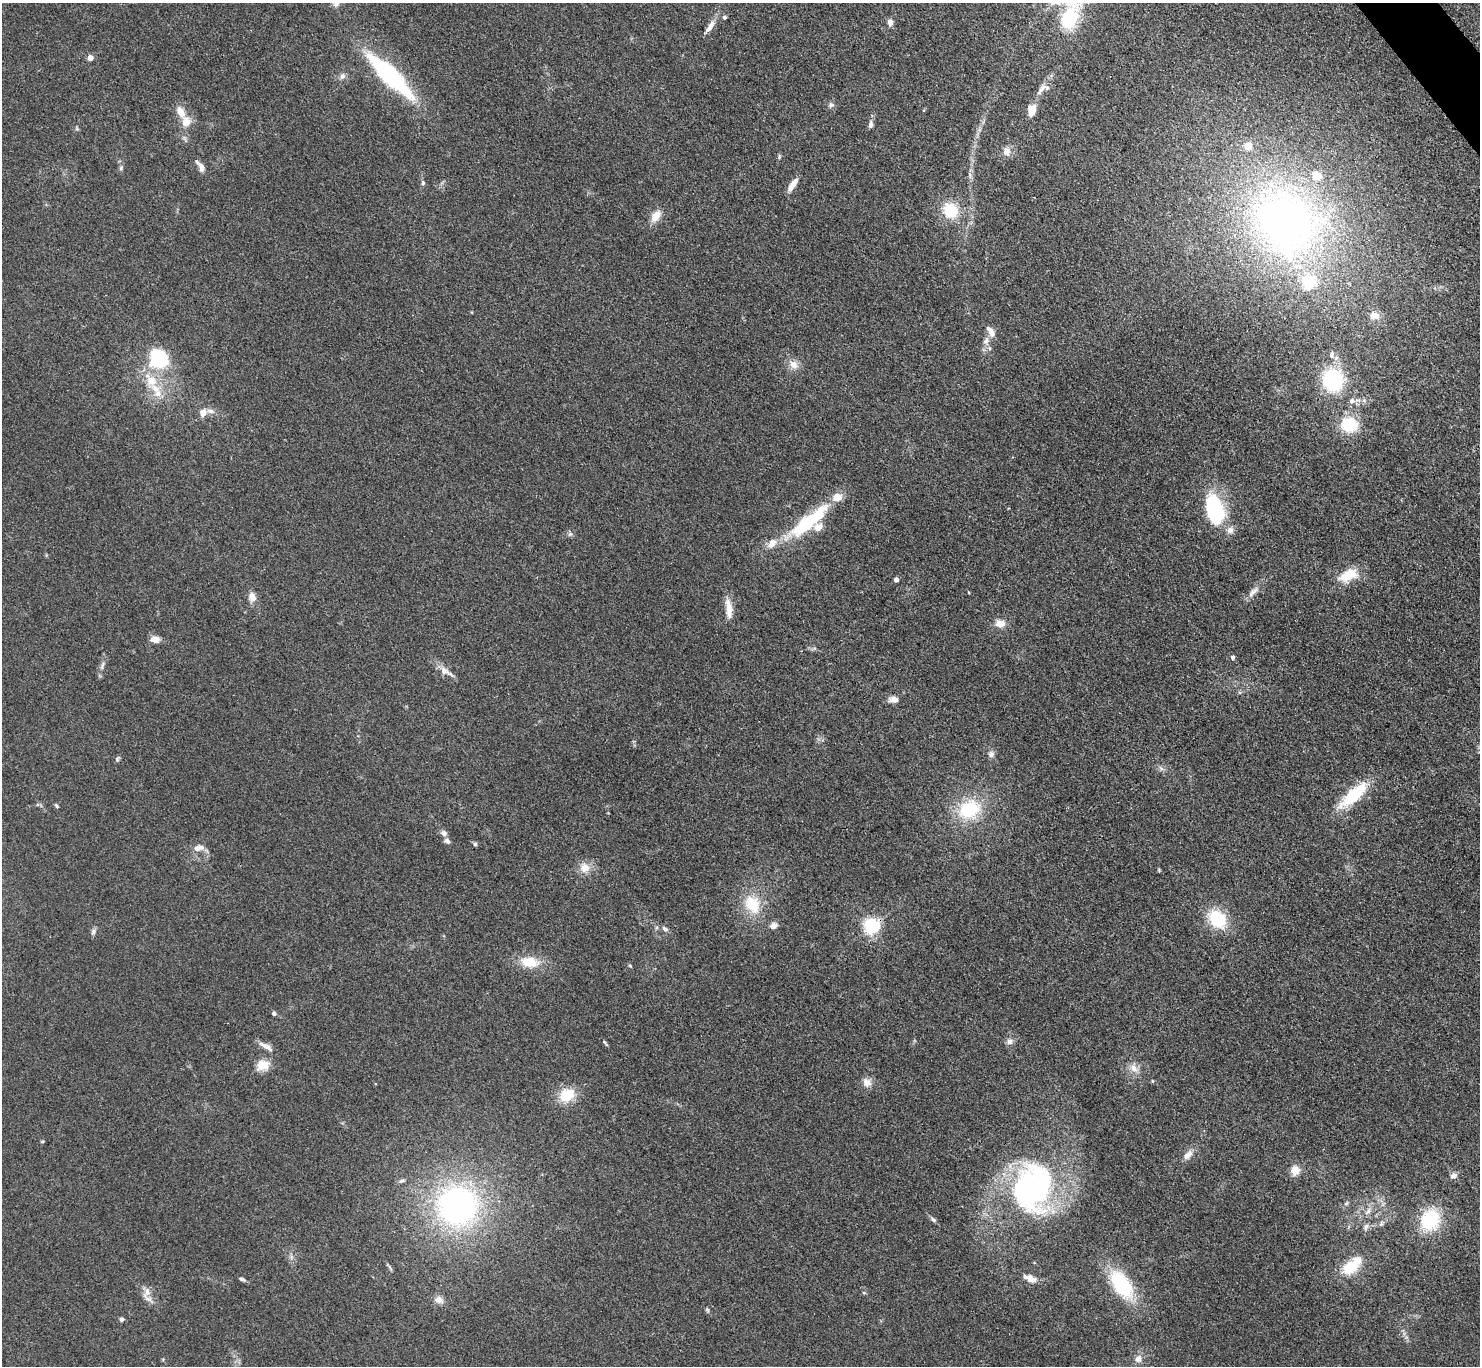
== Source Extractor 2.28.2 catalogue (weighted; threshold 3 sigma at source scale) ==
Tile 10 of 4 x 4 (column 2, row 3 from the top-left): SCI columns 1497-2974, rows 1684-3047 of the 5952 x 5948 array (HDU 1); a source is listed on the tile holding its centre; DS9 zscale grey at full resolution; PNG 1482 x 1368 px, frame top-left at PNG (2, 3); no overlay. Shown black and unused: <1% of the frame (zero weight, under 3 of 4 exposures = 2% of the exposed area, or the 3 px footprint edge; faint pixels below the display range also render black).
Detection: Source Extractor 2.28.2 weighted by HDU 2 'WHT'; one run over the whole footprint, this tile lists its part. Background 0.0483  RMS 0.0052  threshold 0.0232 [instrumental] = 3 sigma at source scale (4.5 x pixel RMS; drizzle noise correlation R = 1.50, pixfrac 1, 0.05/0.05 arcsec/px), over >= 5 px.
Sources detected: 118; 15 inside a brighter listed object's ellipse — not listed separately; the other 103 listed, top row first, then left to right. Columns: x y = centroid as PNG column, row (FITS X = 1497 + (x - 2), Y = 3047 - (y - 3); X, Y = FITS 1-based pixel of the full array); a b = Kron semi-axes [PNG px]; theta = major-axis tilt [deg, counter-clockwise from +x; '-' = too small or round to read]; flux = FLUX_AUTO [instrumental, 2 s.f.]
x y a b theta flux
336 3 11 9 46 2.6
724 17 4 4 - 1.5
1070 17 35 18 73 37
890 22 7 5 -87 3.1
710 26 20 7 55 4.1
90 58 4 4 - 5.5
342 76 8 7 - 2.1
390 76 59 15 -44 73
1042 89 20 7 51 4.1
831 105 8 6 -55 1.4
1031 108 13 8 7 4
186 122 15 13 59 6.1
870 125 8 5 84 1.9
77 129 6 4 -42 0.75
1007 151 12 11 - 3.6
779 156 6 5 - 0.78
201 167 14 6 -72 3.3
121 168 7 5 50 0.91
970 175 10 5 -89 1.8
423 183 7 5 -80 1
793 184 16 6 56 5
950 211 15 13 -53 19
656 216 17 10 54 5.8
1286 224 90 78 -58 280
1375 316 14 11 -16 4.5
991 332 15 7 -57 4.1
986 341 11 8 62 3
1331 355 10 6 75 1.7
159 358 10 10 - 67
794 365 13 10 -45 4.5
1333 380 20 18 -70 43
151 381 21 14 -62 13
1352 401 9 8 - 2
203 412 12 9 67 3.6
1349 425 17 14 -10 20
1215 510 31 16 -72 54
817 516 61 15 40 31
570 534 6 6 - 1.2
1348 575 26 14 23 12
896 580 4 4 - 3
1253 592 20 8 45 3.8
252 597 12 9 -68 3.8
729 609 26 8 -85 6.4
1000 623 12 10 -9 4.8
155 639 10 8 -8 3.8
1233 657 5 4 - 1.5
102 665 14 4 74 1.9
446 672 24 8 -30 4.5
894 700 11 7 -6 3.8
991 754 9 8 - 2
117 759 8 5 56 0.96
1161 768 8 4 -37 1.3
1353 795 36 12 42 26
56 806 6 4 -47 0.79
969 809 27 21 29 28
444 833 9 7 -27 2
447 841 9 6 -47 1.6
475 844 6 4 -58 0.96
199 848 16 8 8 3.7
585 868 14 13 - 6.1
1159 870 5 4 - 0.57
752 904 23 17 -60 18
1217 919 21 16 -46 23
773 926 10 8 20 2.9
871 926 6 6 - 150
665 929 9 6 -39 1.8
93 931 8 7 - 1.5
529 962 24 13 -8 13
630 966 6 3 -20 0.55
274 1013 4 4 - 1.8
1010 1041 9 8 - 2.4
605 1043 10 3 -50 0.76
267 1047 18 7 -29 3.6
263 1065 17 13 12 7
1134 1068 15 9 -36 4.2
1152 1081 5 3 - 0.47
867 1082 12 11 - 3.9
567 1095 17 14 31 14
42 1141 5 4 - 0.55
1188 1155 15 8 48 3.8
1295 1171 12 11 - 5
1454 1176 8 7 - 2.6
402 1181 9 5 32 1.3
1032 1187 58 44 82 120
1346 1203 7 5 31 0.93
457 1206 52 51 - 140
1368 1211 12 6 58 2.8
933 1219 10 5 -37 1.3
1430 1220 22 19 63 32
1381 1224 9 5 64 1.2
1366 1227 10 6 71 1.9
291 1257 7 4 73 1.1
389 1267 15 3 -55 1.1
1350 1268 23 16 28 14
242 1279 8 4 -29 1.3
1030 1279 16 8 -24 5.1
1122 1285 32 17 -55 38
147 1292 13 9 79 3.9
864 1293 5 3 - 0.54
439 1300 12 9 -17 3.3
707 1310 6 5 - 0.81
122 1319 6 5 - 1.1
1138 1359 11 9 26 3.4
Overlapping masked pixels (flux is a lower limit): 1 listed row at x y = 871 926
Isophote crosses this tile's border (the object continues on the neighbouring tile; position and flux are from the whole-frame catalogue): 2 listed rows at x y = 336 3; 1070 17